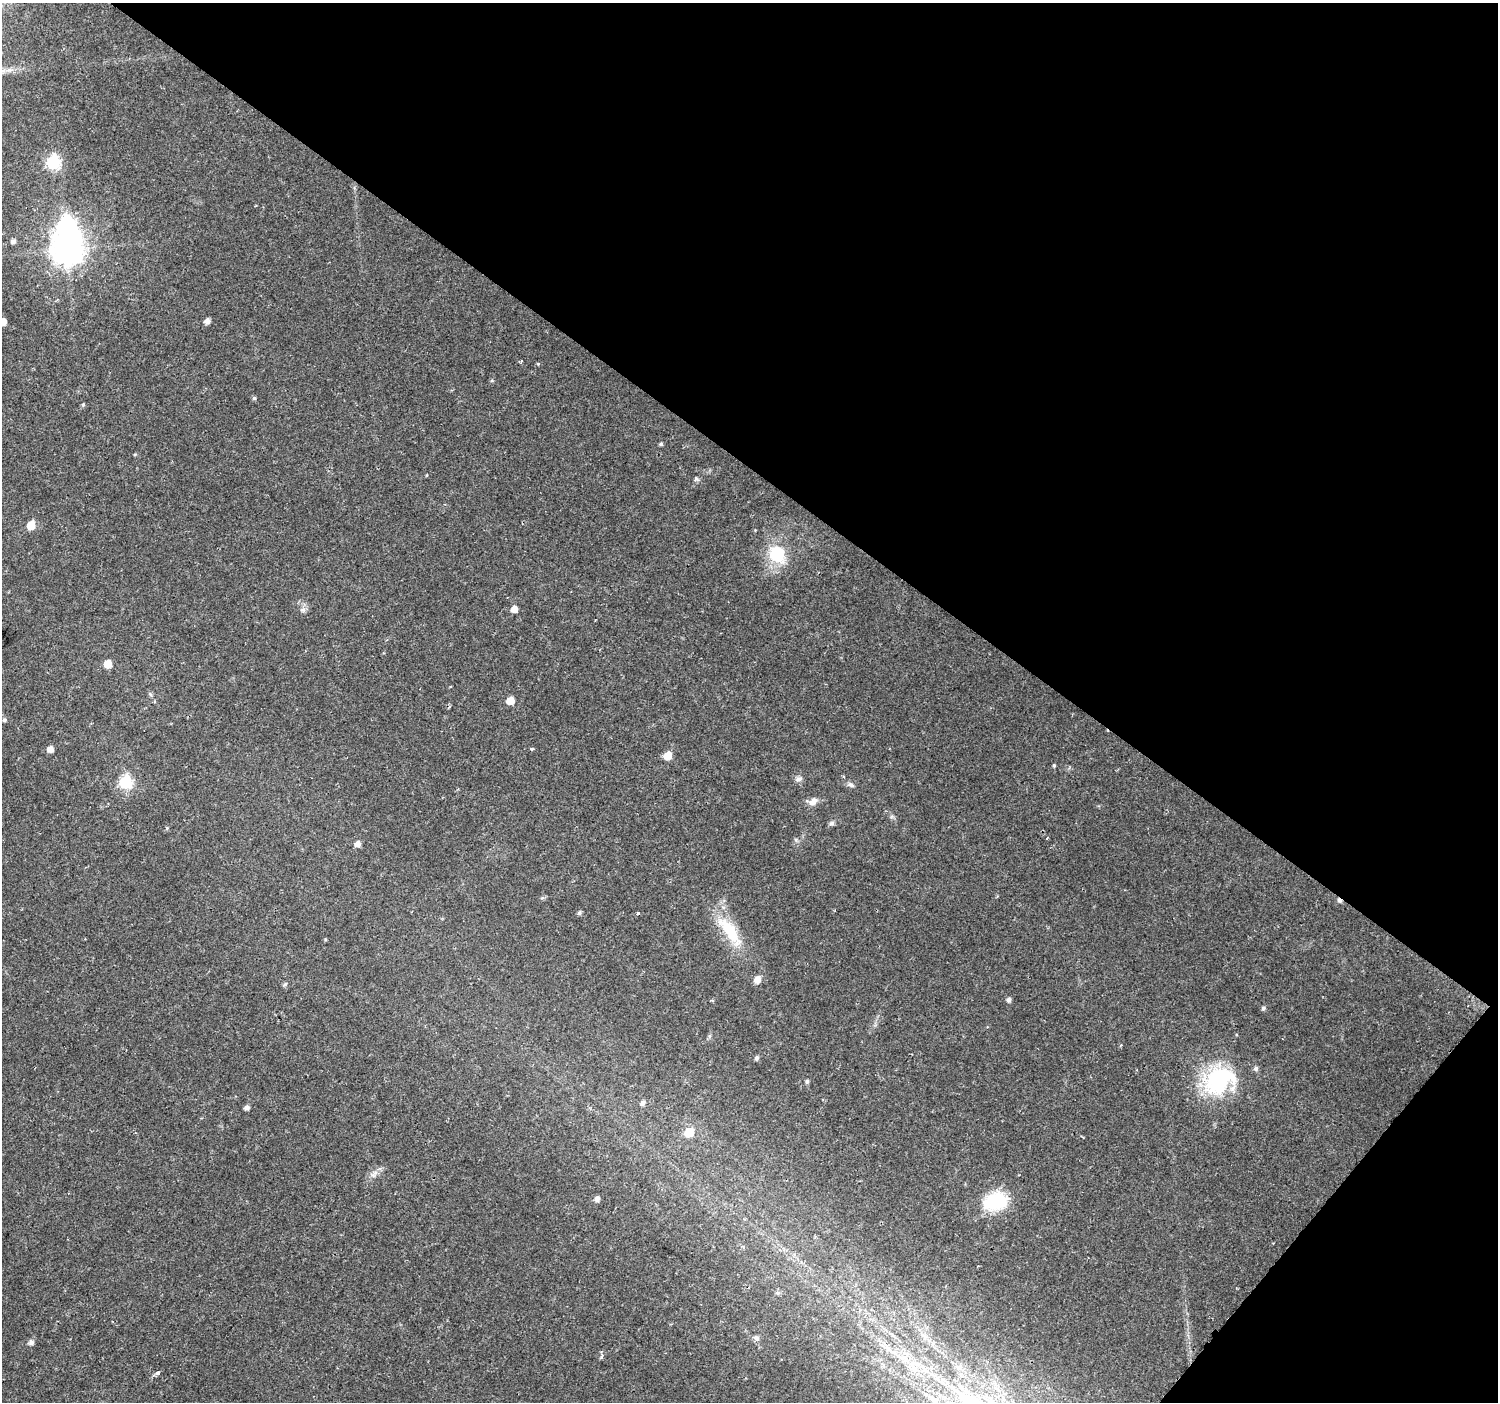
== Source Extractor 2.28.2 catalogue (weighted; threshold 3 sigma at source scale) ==
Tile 8 of 4 x 4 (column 4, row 2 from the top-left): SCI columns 4490-5985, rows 2977-4376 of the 5992 x 6024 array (HDU 1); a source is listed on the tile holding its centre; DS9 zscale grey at full resolution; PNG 1500 x 1404 px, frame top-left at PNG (2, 3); no overlay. Shown black and unused: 37% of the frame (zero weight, under 2 of 3 exposures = <1% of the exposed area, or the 3 px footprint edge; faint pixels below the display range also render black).
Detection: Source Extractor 2.28.2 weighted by HDU 2 'WHT'; one run over the whole footprint, this tile lists its part. Background 0.0237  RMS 0.003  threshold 0.0134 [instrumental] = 3 sigma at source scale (4.5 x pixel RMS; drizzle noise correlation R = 1.50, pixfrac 1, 0.0396/0.0396 arcsec/px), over >= 5 px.
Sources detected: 59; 3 inside a brighter object's white glare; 1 cosmic-ray / hot-pixel residue — not listed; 1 inside a brighter listed object's ellipse — not listed separately; the other 54 listed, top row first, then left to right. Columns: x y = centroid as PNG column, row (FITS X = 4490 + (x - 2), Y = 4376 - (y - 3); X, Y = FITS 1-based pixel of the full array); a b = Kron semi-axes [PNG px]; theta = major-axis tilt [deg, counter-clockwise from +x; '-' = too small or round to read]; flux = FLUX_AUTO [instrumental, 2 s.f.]
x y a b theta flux
53 163 7 6 - 39
13 241 6 5 - 0.81
67 249 10 10 - 460
207 321 5 5 - 1.6
3 322 5 5 - 2.4
538 364 4 3 - 0.24
492 381 6 3 -19 0.32
254 398 5 5 - 0.48
83 405 5 4 - 0.37
661 444 5 4 - 0.44
135 454 5 3 - 0.27
696 479 7 5 87 0.58
31 525 6 5 - 6
777 554 17 15 -58 14
514 609 6 5 - 2.5
303 610 8 6 20 0.88
108 664 6 6 - 4
150 694 6 4 -46 0.44
510 701 6 5 - 3.9
4 720 5 5 - 0.52
50 749 5 5 - 2.1
532 749 3 3 - 0.52
668 756 7 6 - 3.9
1054 765 4 4 - 0.32
799 779 10 6 15 1.1
125 782 7 6 - 41
851 785 10 6 -31 0.88
813 801 11 8 35 2
832 823 8 6 17 0.7
167 828 5 4 - 0.33
357 844 6 5 - 1.8
579 913 6 5 - 0.6
638 913 3 3 - 0.75
730 931 49 15 -53 13
757 979 7 7 - 2.2
285 984 6 5 - 0.53
1009 1000 6 5 - 0.84
1263 1008 5 5 - 0.59
757 1058 6 5 - 0.66
1256 1069 6 6 - 0.77
1215 1080 46 27 60 21
807 1081 6 4 89 0.53
642 1103 6 5 - 0.96
247 1107 5 5 - 1
689 1132 6 6 - 10
374 1174 12 7 52 1.5
597 1199 6 6 - 1.3
995 1201 26 18 16 16
778 1293 7 4 1 0.5
756 1338 9 6 -20 0.96
31 1342 7 6 - 1
901 1357 27 5 -16 3.6
913 1368 9 7 89 2.1
158 1373 4 3 - 1.2
Isophote crosses this tile's border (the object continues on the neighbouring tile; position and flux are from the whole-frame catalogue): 1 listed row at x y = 3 322
Unlisted compact peaks at least as high as the median listed source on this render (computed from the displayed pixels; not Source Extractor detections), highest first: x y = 601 1357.